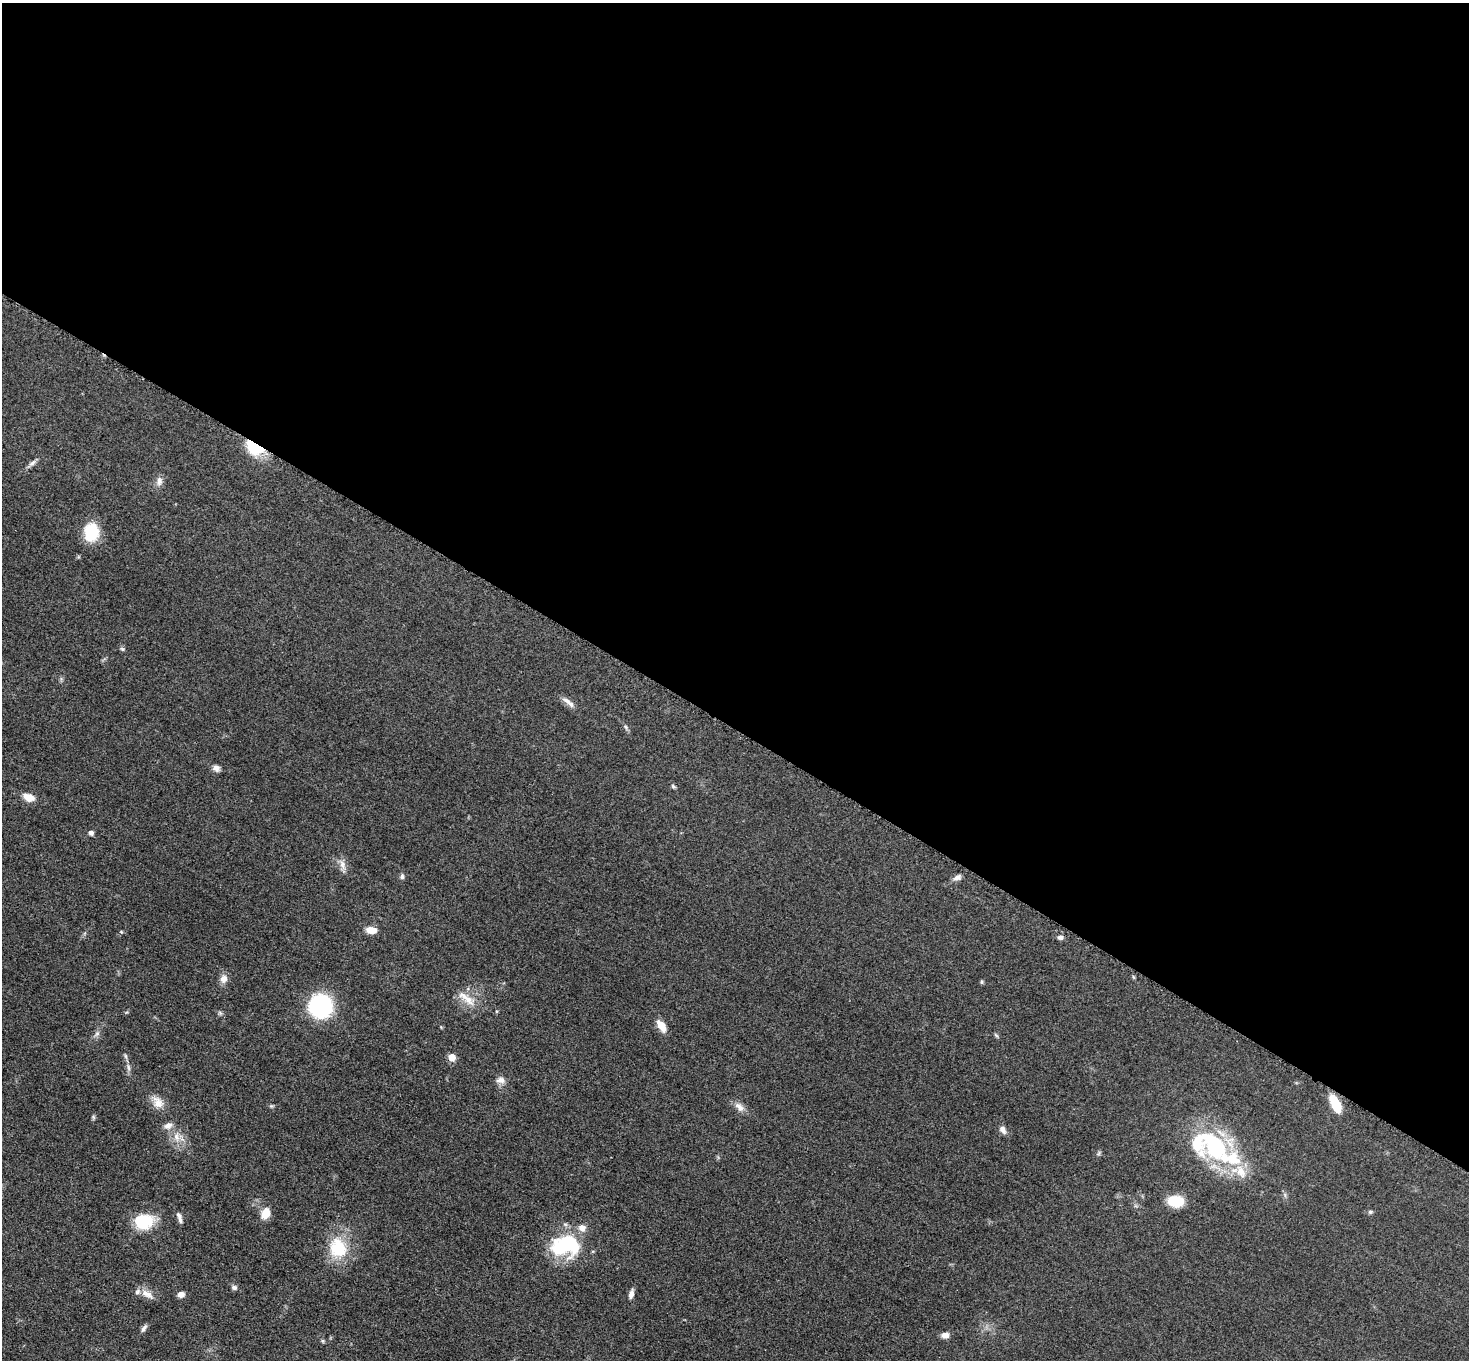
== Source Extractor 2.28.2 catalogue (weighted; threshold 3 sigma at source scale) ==
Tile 3 of 4 x 4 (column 3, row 1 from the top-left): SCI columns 2949-4415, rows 4238-5595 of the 5892 x 5898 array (HDU 1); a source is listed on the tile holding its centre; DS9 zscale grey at full resolution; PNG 1471 x 1362 px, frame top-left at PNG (2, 3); no overlay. Shown black and unused: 54% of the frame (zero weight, under 3 of 5 exposures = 1% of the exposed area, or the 3 px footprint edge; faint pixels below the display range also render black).
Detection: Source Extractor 2.28.2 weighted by HDU 2 'WHT'; one run over the whole footprint, this tile lists its part. Background 0.0481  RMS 0.0054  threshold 0.0242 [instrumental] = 3 sigma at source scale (4.5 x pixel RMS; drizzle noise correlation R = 1.50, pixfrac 1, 0.05/0.05 arcsec/px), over >= 5 px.
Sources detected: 57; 5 inside a brighter listed object's ellipse — not listed separately; the other 52 listed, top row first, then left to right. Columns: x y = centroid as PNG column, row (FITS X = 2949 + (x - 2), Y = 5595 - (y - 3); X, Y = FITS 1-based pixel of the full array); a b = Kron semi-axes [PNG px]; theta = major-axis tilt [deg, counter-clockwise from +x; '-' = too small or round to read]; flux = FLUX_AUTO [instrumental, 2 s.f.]
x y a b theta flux
254 447 19 12 -31 25
32 463 12 5 38 1.9
159 481 13 8 80 2.9
91 532 17 13 89 21
122 649 6 5 - 0.91
568 702 20 6 -39 3.3
626 727 6 4 -70 0.86
216 768 9 7 -17 2.7
673 786 7 4 -31 0.84
29 797 12 8 -19 6
91 833 6 5 - 1.6
343 865 15 8 -78 3.6
402 876 7 5 83 1.3
957 877 11 7 28 2.5
371 930 10 6 -6 7.7
121 932 5 3 - 0.61
1060 937 8 6 -8 1.7
223 979 10 9 - 3.8
982 982 5 4 - 0.89
466 998 31 10 -38 8
321 1006 20 19 - 58
662 1026 11 6 -57 8.1
97 1034 10 6 52 1.8
996 1035 7 4 -45 0.76
125 1056 7 4 -88 0.98
452 1057 5 5 - 10
128 1067 11 5 -79 2
500 1080 12 9 -1 3
157 1102 20 12 -50 6.1
1335 1104 17 8 -63 15
271 1106 5 5 - 0.74
739 1107 16 8 -44 3.7
93 1117 6 5 - 0.8
168 1125 12 8 24 3.2
1002 1129 10 6 -59 2.9
177 1137 13 9 -72 5.2
1212 1146 51 31 -22 70
1099 1153 7 4 71 0.85
1176 1201 13 9 -4 19
1370 1212 6 5 - 1.1
266 1213 13 10 63 6.6
179 1215 9 7 -66 1.9
144 1221 23 18 9 19
565 1246 36 24 6 40
338 1248 28 24 -74 23
234 1287 7 6 - 1.5
147 1294 20 8 -29 4.6
181 1294 7 6 - 3.3
631 1294 11 5 75 2.6
144 1328 11 5 56 1.7
945 1335 9 6 3 3.1
322 1341 5 5 - 0.71
Overlapping masked pixels (flux is a lower limit): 1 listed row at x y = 254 447